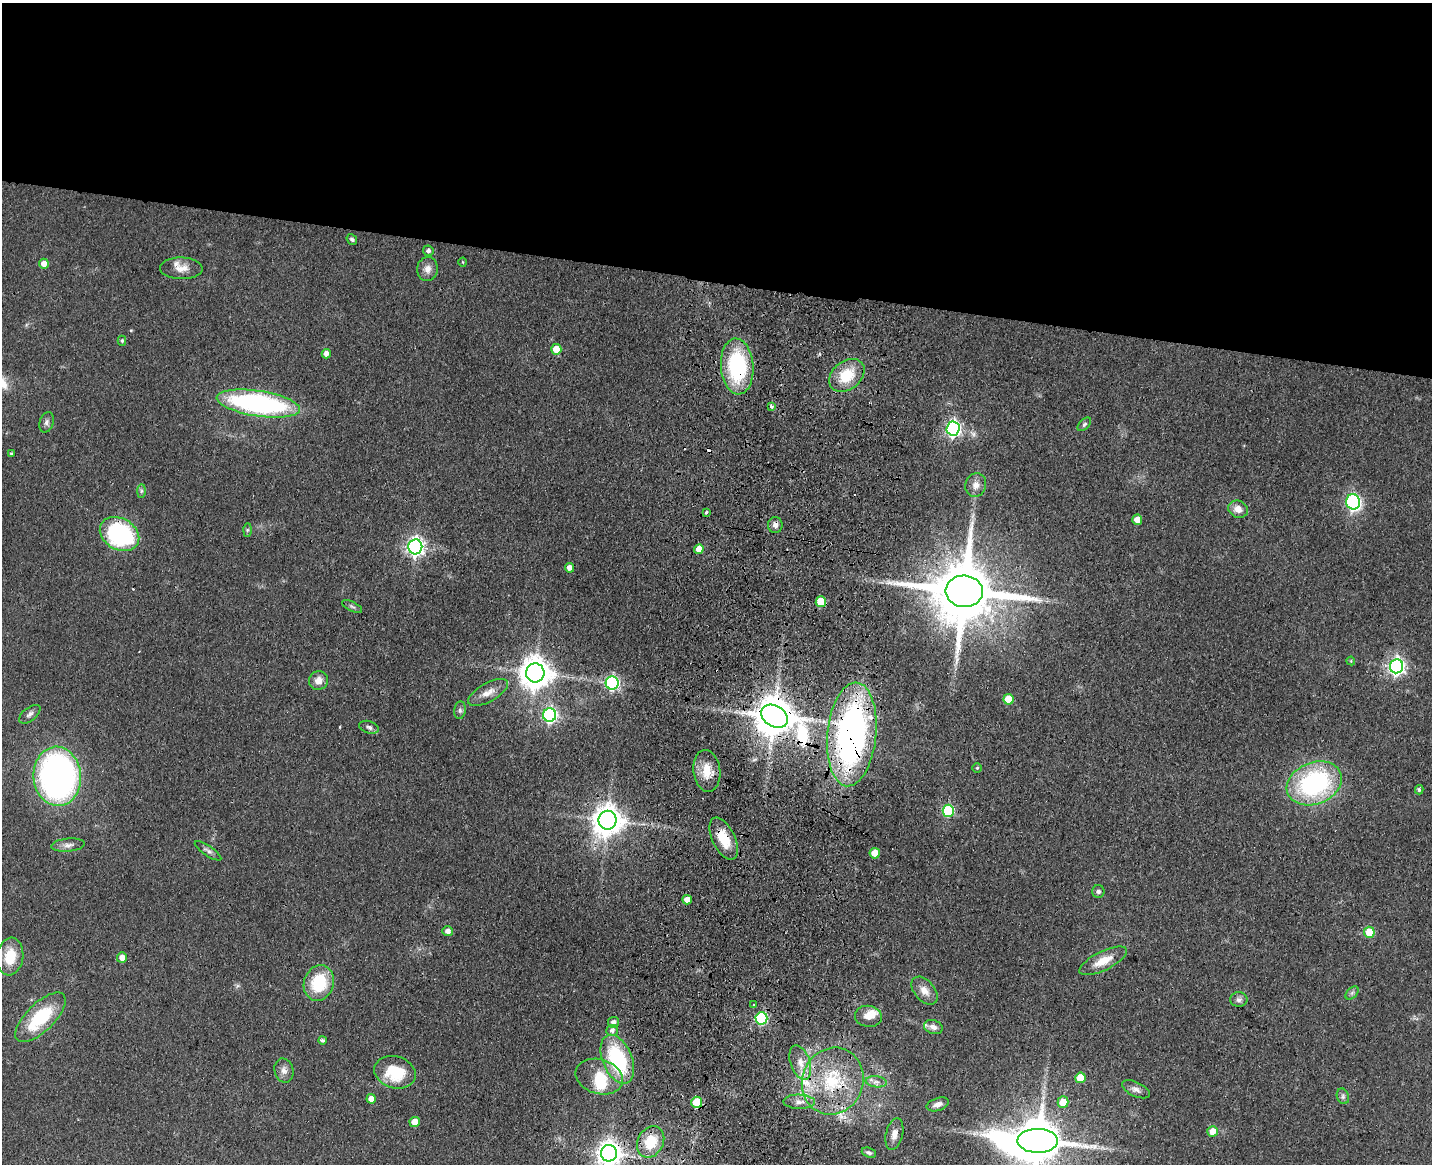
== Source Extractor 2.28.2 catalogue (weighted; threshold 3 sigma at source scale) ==
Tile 2 of 3 x 4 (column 2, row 1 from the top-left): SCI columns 1764-3193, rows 3506-4667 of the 4844 x 4684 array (HDU 1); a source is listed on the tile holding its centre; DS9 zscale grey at full resolution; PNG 1434 x 1166 px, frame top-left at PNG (2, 3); each listed source drawn as its Kron ellipse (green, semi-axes under 4 px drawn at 4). Shown black and unused: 24% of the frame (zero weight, under 3 of 4 exposures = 6% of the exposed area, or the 3 px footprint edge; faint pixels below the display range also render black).
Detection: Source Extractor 2.28.2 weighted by HDU 2 'WHT'; one run over the whole footprint, this tile lists its part. Background 0.0658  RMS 0.0061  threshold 0.0276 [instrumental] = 3 sigma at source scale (4.5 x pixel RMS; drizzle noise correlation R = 1.50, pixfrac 1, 0.05/0.05 arcsec/px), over >= 5 px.
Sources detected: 104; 1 inside a brighter object's white glare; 3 cosmic-ray / hot-pixel residue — neither listed nor drawn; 3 inside a brighter listed object's ellipse — not listed separately; the other 97 listed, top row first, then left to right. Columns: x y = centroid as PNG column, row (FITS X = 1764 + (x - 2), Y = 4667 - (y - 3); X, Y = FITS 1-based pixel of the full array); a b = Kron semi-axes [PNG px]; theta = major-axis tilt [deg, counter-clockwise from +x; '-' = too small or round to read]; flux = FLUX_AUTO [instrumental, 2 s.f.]
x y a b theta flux
352 239 6 4 -52 1.2
428 251 5 5 - 1.9
463 262 4 3 - 0.55
44 264 5 5 - 4.7
181 268 21 11 -1 6.9
427 269 12 10 86 4.4
122 341 5 4 - 0.85
556 349 5 5 - 9.6
326 354 4 4 - 3.5
737 366 28 16 -86 63
847 375 19 14 38 21
258 403 42 12 -9 140
772 406 4 3 - 2
47 422 10 7 74 2.3
1084 424 8 5 45 1.2
953 428 7 6 - 170
11 454 3 3 - 0.72
976 485 12 10 72 4.8
141 491 7 4 89 1.2
1353 502 7 7 - 100
1238 509 10 8 -23 5.7
706 512 3 3 - 2.1
1137 520 5 5 - 6.8
775 525 8 7 - 2.8
247 530 7 4 89 0.99
119 534 21 15 -30 84
415 547 7 7 - 270
699 549 5 4 - 7.2
569 568 5 4 - 3
964 591 19 16 -5 6100
821 602 5 5 - 19
352 606 11 4 -26 1.3
1351 661 4 3 - 0.56
1396 666 7 6 - 210
535 673 9 9 - 1000
319 681 10 9 - 4.9
612 683 6 6 - 120
488 692 22 9 29 6.6
1008 699 5 5 - 15
460 710 9 6 82 1.7
30 714 13 6 38 2.5
550 715 7 6 - 130
774 716 14 10 -32 2100
369 727 10 6 -18 1.9
852 734 52 24 84 240
977 768 5 4 - 0.83
707 771 21 13 -83 12
57 776 30 24 -85 250
1314 783 28 21 21 97
1419 790 4 3 - 1.3
948 811 6 5 - 54
607 820 9 9 - 940
724 839 23 11 -64 14
68 845 17 6 5 3.5
208 851 15 5 -34 2.2
875 853 5 5 - 9.2
1098 892 6 6 - 1.5
687 900 5 4 - 5
448 931 5 5 - 3.1
1369 932 5 5 - 15
10 957 19 13 82 16
122 957 5 5 - 4.9
1103 961 26 9 26 11
319 983 18 14 72 29
924 991 16 10 -49 5.9
1352 993 8 5 45 1.5
1239 1000 9 7 1 2.3
754 1004 3 2 - 0.85
868 1016 13 10 -9 5.9
40 1017 32 14 44 38
761 1018 6 6 - 66
613 1022 5 5 - 2.4
933 1027 9 6 -18 3
612 1030 6 5 - 2.4
322 1040 4 4 - 1.4
617 1059 26 14 -67 55
800 1062 18 10 -71 7.6
284 1071 12 9 -75 3.8
395 1072 21 16 -16 26
599 1077 24 17 -17 17
1080 1078 5 5 - 11
833 1081 34 30 68 48
876 1082 10 5 -7 2.7
1136 1089 15 7 -25 3.3
1343 1096 8 6 -71 1.7
371 1099 4 4 - 5.4
697 1102 5 5 - 25
799 1102 16 7 -1 4.4
1063 1102 5 5 - 10
938 1104 11 6 18 3.2
415 1122 5 5 - 8.4
1213 1131 5 5 - 7.4
894 1134 16 8 76 4.7
1038 1141 20 12 -1 3200
651 1142 16 13 62 20
609 1153 8 8 - 560
869 1153 7 4 -20 1.6
Overlapping masked pixels (flux is a lower limit): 11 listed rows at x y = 737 366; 775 525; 964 591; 821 602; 774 716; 852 734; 724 839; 833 1081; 697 1102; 799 1102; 609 1153
Isophote crosses this tile's border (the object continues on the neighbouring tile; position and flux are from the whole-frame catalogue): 2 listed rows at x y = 1038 1141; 609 1153